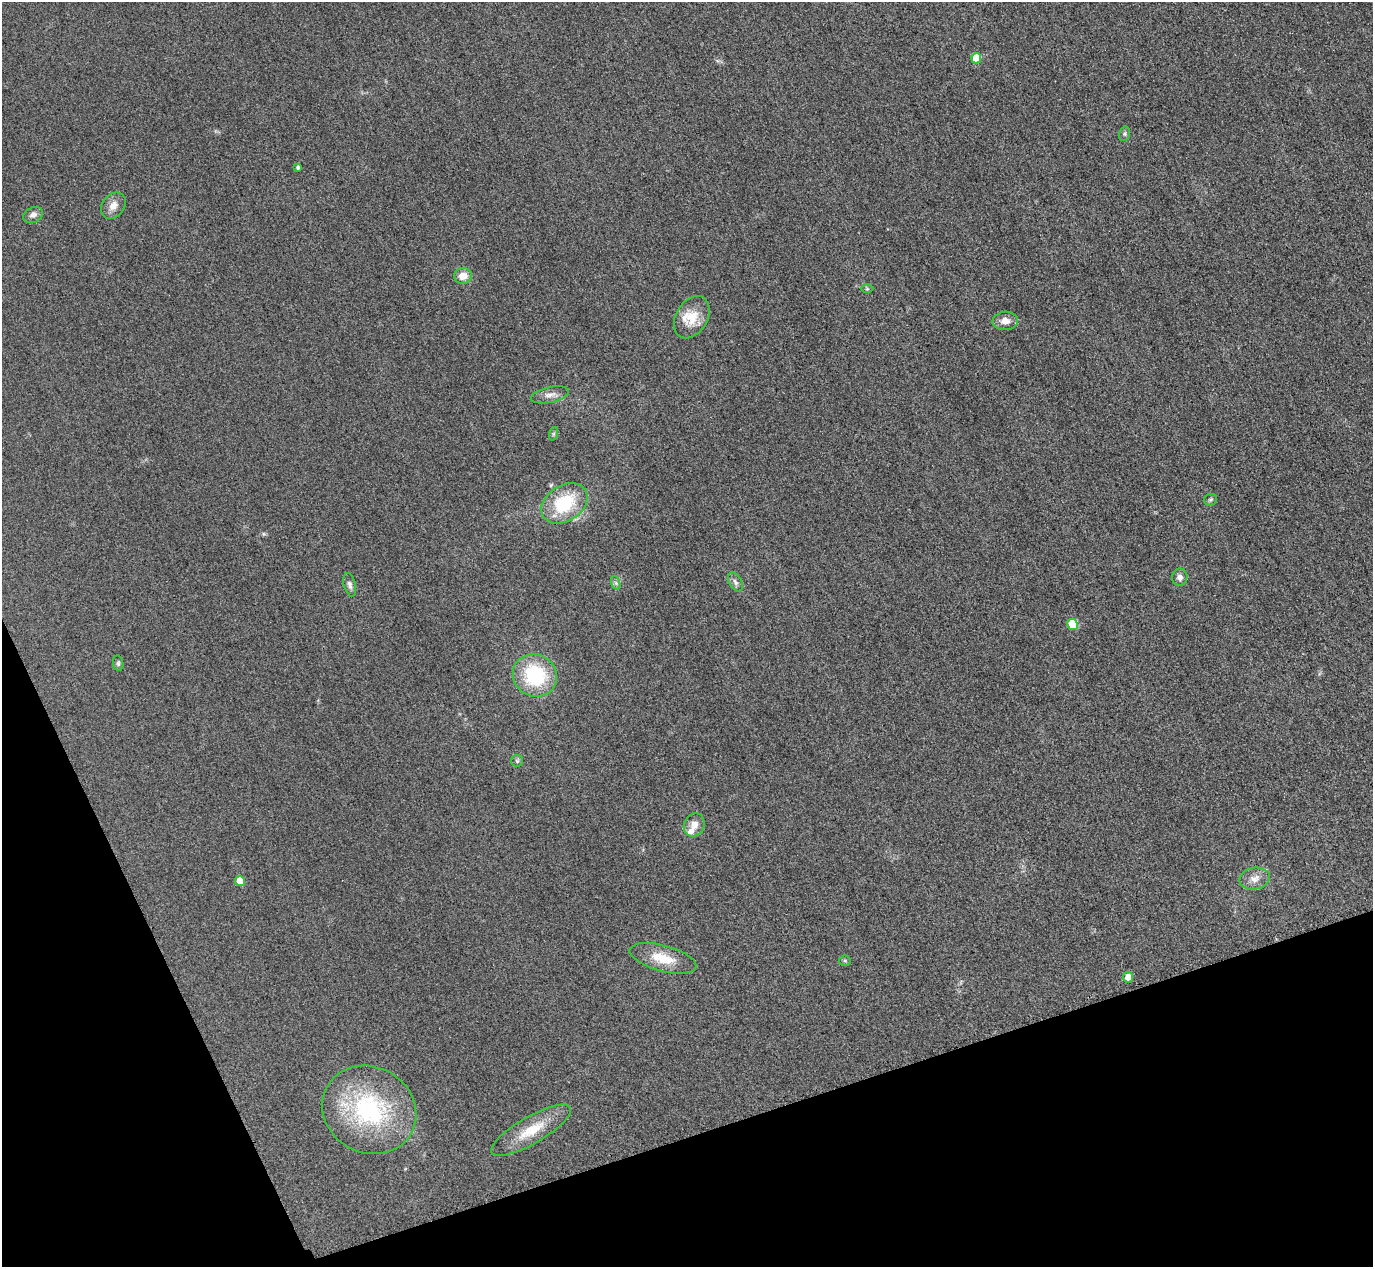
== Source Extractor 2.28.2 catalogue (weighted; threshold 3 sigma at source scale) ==
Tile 14 of 4 x 4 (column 2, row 4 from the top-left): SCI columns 1402-2772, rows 303-1567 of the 5546 x 5533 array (HDU 1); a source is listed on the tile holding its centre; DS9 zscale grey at full resolution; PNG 1375 x 1269 px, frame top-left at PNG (2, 2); each listed source drawn as its Kron ellipse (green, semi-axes under 4 px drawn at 4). Shown black and unused: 17% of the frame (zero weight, under 3 of 4 exposures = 3% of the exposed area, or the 3 px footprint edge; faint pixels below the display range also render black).
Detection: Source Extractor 2.28.2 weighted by HDU 2 'WHT'; one run over the whole footprint, this tile lists its part. Background 0.148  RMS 0.019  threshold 0.0859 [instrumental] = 3 sigma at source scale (4.5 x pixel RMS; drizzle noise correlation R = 1.50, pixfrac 1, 0.05/0.05 arcsec/px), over >= 5 px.
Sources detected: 31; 2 inside a brighter listed object's ellipse — not listed separately; the other 29 listed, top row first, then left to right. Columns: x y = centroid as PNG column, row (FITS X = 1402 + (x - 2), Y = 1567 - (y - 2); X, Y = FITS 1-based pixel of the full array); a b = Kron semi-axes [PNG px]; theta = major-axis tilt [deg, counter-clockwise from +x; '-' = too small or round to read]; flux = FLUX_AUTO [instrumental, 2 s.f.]
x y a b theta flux
976 58 5 5 - 43
1124 134 7 5 73 3.6
298 168 4 3 - 3.9
113 206 14 11 50 17
33 215 10 7 25 8.4
463 276 9 8 - 22
867 289 6 4 0 2.6
692 317 23 15 59 43
1005 321 13 9 3 16
550 395 19 7 13 14
553 434 7 4 72 3.2
1211 500 6 5 - 3.6
564 503 25 17 34 100
1180 577 8 7 - 8.6
735 582 10 6 -60 7
616 583 7 4 -71 4.2
350 585 12 6 -75 6.7
1073 624 6 5 - 68
118 663 8 5 -81 3.7
535 675 23 21 -33 140
517 761 6 6 - 3.4
694 825 12 10 66 17
1255 879 15 10 11 16
240 881 5 5 - 31
663 958 34 13 -15 49
845 961 6 5 - 3.1
1128 977 5 5 - 19
369 1110 48 43 -30 250
531 1130 45 13 30 58